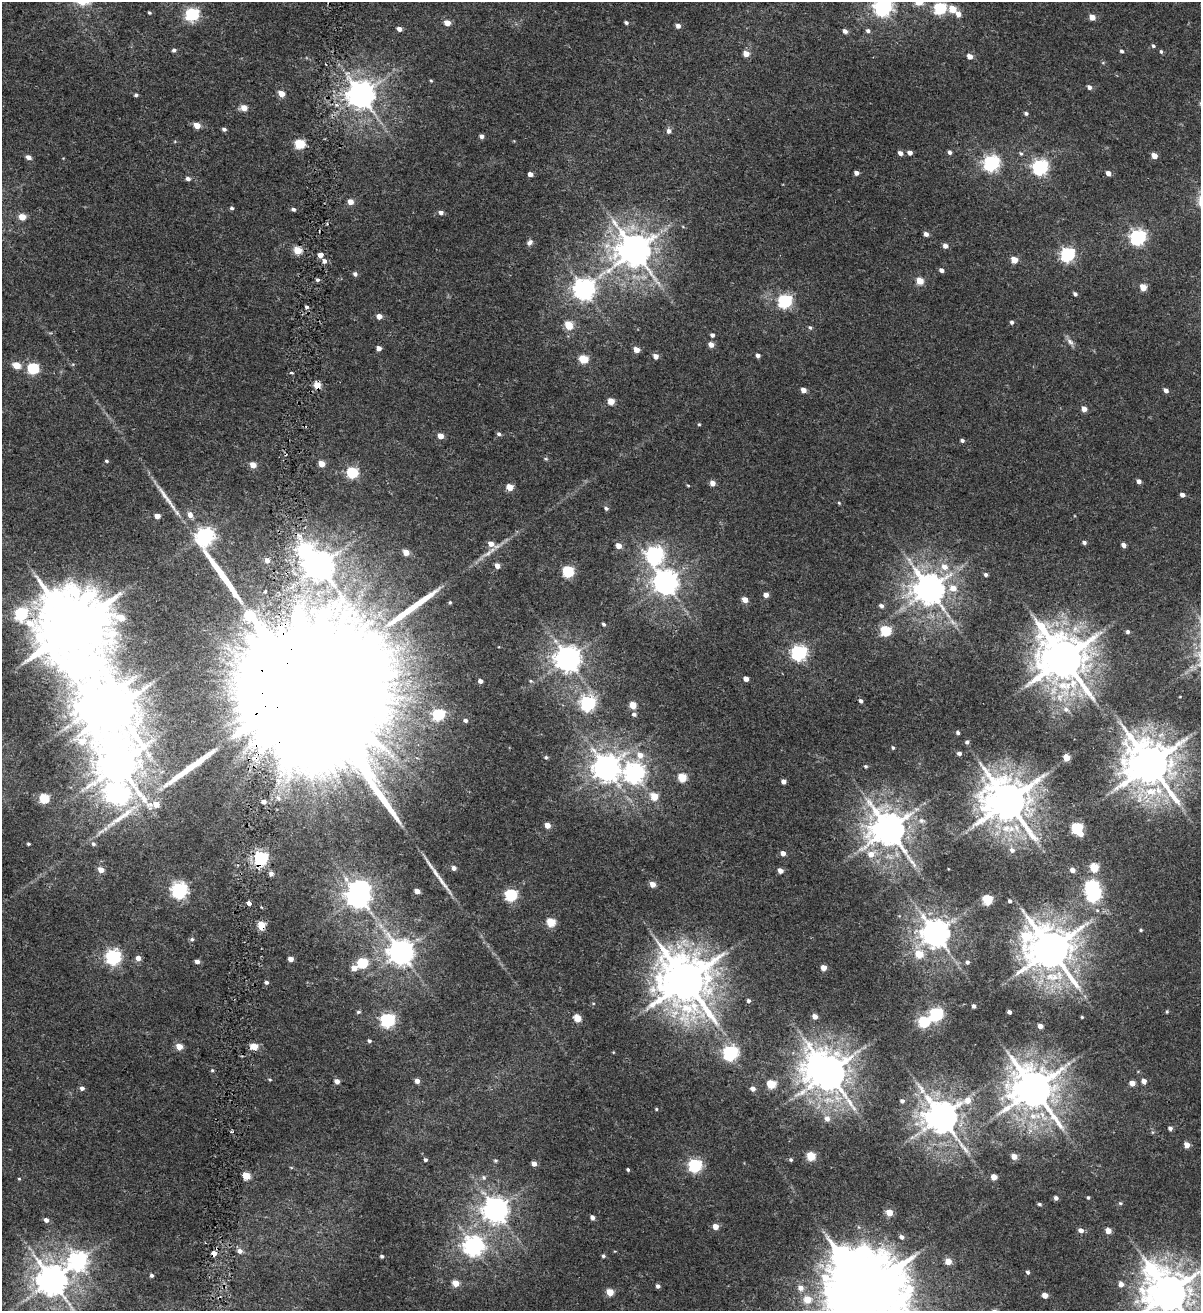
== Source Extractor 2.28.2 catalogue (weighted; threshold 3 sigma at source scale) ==
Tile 7 of 4 x 4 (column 3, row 2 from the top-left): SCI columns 2690-3888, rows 2633-3941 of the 5438 x 5254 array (HDU 1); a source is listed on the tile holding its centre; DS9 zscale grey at full resolution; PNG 1203 x 1313 px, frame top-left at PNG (2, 2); no overlay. Shown black and unused: <1% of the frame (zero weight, under 2 of 4 exposures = <1% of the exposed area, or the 3 px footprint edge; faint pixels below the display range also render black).
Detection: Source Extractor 2.28.2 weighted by HDU 2 'WHT'; one run over the whole footprint, this tile lists its part. Background 0.00679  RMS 0.0025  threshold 0.0113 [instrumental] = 3 sigma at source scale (4.5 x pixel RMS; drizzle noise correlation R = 1.50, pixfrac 1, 0.0396/0.0396 arcsec/px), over >= 5 px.
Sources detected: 310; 1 too faint to see at this stretch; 7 inside a brighter object's white glare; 1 cosmic-ray / hot-pixel residue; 6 long thin detections or spike segments (spike, bleed or trail) — not listed; the other 295 listed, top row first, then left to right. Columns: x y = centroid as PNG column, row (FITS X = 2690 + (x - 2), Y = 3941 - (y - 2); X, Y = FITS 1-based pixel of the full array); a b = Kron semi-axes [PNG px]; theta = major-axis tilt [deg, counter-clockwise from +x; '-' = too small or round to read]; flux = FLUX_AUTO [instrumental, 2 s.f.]
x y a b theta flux
883 7 7 7 - 90
940 8 6 6 - 22
952 9 5 5 - 4.9
149 13 4 3 - 0.29
192 14 6 6 - 36
958 14 6 5 - 1.4
1092 17 5 4 - 2.3
626 22 4 4 - 0.5
447 23 5 4 - 2.3
678 26 5 4 - 1
399 29 4 4 - 1.2
845 31 5 4 - 0.89
868 31 5 4 - 0.6
1153 46 5 4 - 0.39
174 50 4 4 - 0.56
1122 51 5 4 - 0.45
1161 52 5 4 - 0.35
746 54 5 5 - 2.2
970 56 5 4 - 1.7
431 81 4 4 - 0.22
1089 87 5 5 - 0.74
281 94 5 4 - 3.3
136 95 5 4 - 0.42
361 95 8 8 - 330
244 108 5 5 - 2.4
1026 113 5 4 - 0.48
197 125 5 4 - 2.8
224 129 4 4 - 0.61
669 131 6 5 - 0.86
482 136 5 4 - 0.94
300 144 5 5 - 13
950 152 5 4 - 0.6
900 153 5 4 - 1
910 153 5 4 - 0.94
1021 154 6 5 - 0.41
1154 156 5 4 - 2.2
29 157 5 4 - 1.4
991 163 6 6 - 63
1040 167 6 6 - 62
856 173 4 4 - 1
1108 173 5 4 - 1.1
530 174 4 4 - 1.3
188 179 5 4 - 0.76
351 202 5 4 - 2.1
232 208 4 4 - 0.44
293 209 5 4 - 0.47
441 213 5 5 - 0.82
22 217 5 5 - 3.3
926 234 4 4 - 0.99
1138 237 6 6 - 64
530 242 8 6 42 0.78
945 246 5 5 - 1
297 250 6 5 - 4.7
635 251 11 10 - 500
1067 254 6 6 - 45
320 255 4 4 - 5.5
1014 260 5 4 - 3.4
324 261 5 4 - 0.88
941 270 4 4 - 1
355 274 5 5 - 0.67
317 280 5 4 - 0.45
920 281 5 4 - 4.9
1143 287 5 4 - 3.6
584 289 7 7 - 150
1075 294 4 3 - 0.62
785 301 6 6 - 39
306 307 4 4 - 0.5
379 316 4 4 - 1.8
1012 322 5 4 - 0.48
569 325 5 5 - 6.9
810 327 6 5 - 0.38
712 335 4 4 - 0.67
1070 342 13 6 -47 0.96
711 344 5 4 - 2
379 348 4 4 - 1.4
636 350 5 4 - 2.1
758 355 4 4 - 0.78
656 356 5 4 - 1.5
583 359 5 5 - 9.5
73 364 5 3 - 0.21
17 365 5 4 - 4.9
33 368 6 5 - 22
292 373 3 3 - 0.77
317 385 5 4 - 3.9
803 390 4 4 - 1.6
1166 390 5 4 - 0.95
611 401 5 5 - 4.1
1084 409 5 5 - 1.6
699 424 4 4 - 0.22
499 434 5 5 - 0.49
440 436 5 4 - 2.1
962 440 4 4 - 0.52
546 459 5 4 - 0.28
106 461 4 4 - 0.33
322 464 5 4 - 3
253 465 5 4 - 2.8
352 473 6 5 - 20
1139 481 5 4 - 0.96
713 483 5 5 - 1.6
688 485 5 3 - 0.21
510 487 5 4 - 3.8
1182 495 5 4 - 0.96
839 503 5 3 - 0.21
606 508 6 5 - 0.47
190 515 6 5 - 1.5
157 516 4 4 - 1.7
205 536 7 6 - 94
1084 542 5 4 - 0.54
491 544 9 5 -23 2.1
1123 545 4 4 - 1.1
619 546 5 4 - 2.2
406 552 5 4 - 2.6
489 552 37 5 35 2.5
655 554 9 7 89 67
267 560 5 5 - 1.4
320 566 9 9 - 350
497 566 4 4 - 1.8
944 567 8 7 - 1.8
568 571 6 5 - 21
986 574 4 4 - 0.47
665 582 8 8 - 210
953 588 7 7 - 2.1
929 589 10 9 - 420
766 595 4 4 - 1.4
745 600 5 4 - 2.3
450 602 5 4 - 0.25
881 606 5 4 - 0.8
313 611 12 11 - 2.7
21 614 11 7 -44 31
604 624 4 4 - 0.4
73 628 25 21 -62 2500
885 631 6 5 - 16
1128 631 4 4 - 0.49
799 652 6 6 - 60
1064 658 17 13 -54 980
568 659 8 8 - 240
746 679 4 4 - 1.5
480 681 4 4 - 1
531 681 5 4 - 0.25
300 687 74 31 -11 34000
1180 697 3 2 - 0.13
861 701 4 4 - 0.68
588 703 6 6 - 53
633 705 5 4 - 4.2
116 709 13 10 84 740
1066 709 10 7 -35 1.1
438 714 6 6 - 25
634 714 6 5 - 0.64
465 720 5 4 - 0.58
958 732 4 3 - 0.46
967 742 5 4 - 0.42
893 748 4 4 - 0.32
959 753 4 3 - 0.57
640 755 7 6 - 2.1
546 757 5 4 - 0.33
1067 758 5 4 - 3.6
119 764 18 14 -60 620
1150 764 14 12 -35 900
865 766 5 4 - 0.32
606 768 9 9 - 270
634 773 8 8 - 120
682 777 5 5 - 7.5
784 781 4 4 - 1.1
117 793 29 10 -18 110
654 796 5 5 - 4.5
44 798 5 5 - 12
278 798 8 5 -29 0.75
1008 801 14 12 -30 850
263 802 5 4 - 0.99
118 819 49 7 35 5.6
921 821 10 8 -13 1.2
547 825 4 4 - 2.3
1077 828 6 5 - 23
889 829 11 10 - 530
1081 834 5 5 - 1.4
28 844 3 3 - 0.29
93 844 5 5 - 0.5
1012 850 7 7 - 0.89
783 853 4 4 - 1.3
871 854 8 7 - 2.1
261 858 6 6 - 49
1094 867 5 5 - 7.8
454 868 5 4 - 0.98
101 870 5 4 - 2.3
780 870 5 4 - 1.4
1072 870 5 4 - 1.3
271 873 5 4 - 0.82
652 884 5 4 - 2.1
179 890 6 6 - 73
417 891 4 4 - 1.9
1094 894 6 6 - 52
511 895 6 6 - 26
358 896 8 7 - 220
987 900 5 5 - 14
1010 901 4 3 - 0.47
249 903 4 4 - 1.4
551 922 5 5 - 8.9
261 925 5 4 - 6.6
1141 930 4 3 - 0.28
935 933 9 8 - 330
192 939 6 5 - 0.43
1051 949 15 12 -30 840
401 952 8 8 - 250
919 954 6 5 - 5.5
113 957 6 6 - 60
138 958 5 5 - 1.5
291 959 4 4 - 1.6
197 961 4 4 - 1.1
967 962 5 5 - 0.56
362 963 6 5 - 14
354 968 5 5 - 1.8
824 968 4 4 - 2.2
686 981 16 15 - 1100
266 982 5 4 - 0.48
748 1001 5 5 - 0.46
974 1006 4 4 - 0.64
358 1012 5 4 - 0.38
1009 1012 4 3 - 0.7
1167 1012 5 4 - 0.27
936 1014 6 6 - 40
815 1016 5 4 - 1.4
1082 1017 3 3 - 0.2
577 1018 5 5 - 4.9
388 1020 6 6 - 48
924 1022 6 6 - 21
1040 1026 4 4 - 1.4
369 1041 4 4 - 0.4
254 1046 5 4 - 4.1
179 1047 5 4 - 3.2
613 1052 4 3 - 0.17
730 1053 6 6 - 56
212 1070 5 4 - 0.3
829 1073 10 9 - 600
270 1079 6 3 -9 0.23
337 1081 5 4 - 1.3
417 1081 5 4 - 1.1
1144 1081 5 4 - 1.4
1132 1083 4 4 - 1.9
771 1084 5 5 - 7.9
82 1088 5 5 - 0.69
753 1089 6 5 - 0.98
1034 1089 13 12 - 790
902 1101 5 5 - 0.64
656 1109 4 4 - 0.24
941 1117 11 10 - 500
827 1118 7 7 - 1.2
1170 1128 4 4 - 0.68
231 1131 4 3 - 0.36
1187 1145 5 4 - 2
811 1156 5 5 - 8.6
1014 1156 5 4 - 2.2
425 1160 4 4 - 0.42
495 1160 5 4 - 0.3
791 1160 5 4 - 0.35
534 1164 4 4 - 1.3
695 1165 6 6 - 38
291 1167 5 3 - 0.2
628 1170 3 3 - 0.29
246 1176 5 5 - 5.2
484 1177 6 6 - 0.5
994 1177 4 4 - 2.7
19 1179 4 4 - 0.22
1088 1197 4 3 - 0.3
1056 1198 4 4 - 0.76
1120 1203 6 4 -13 0.32
1039 1204 5 4 - 0.38
496 1210 8 8 - 240
889 1212 5 5 - 3.2
592 1217 5 4 - 0.88
46 1220 5 4 - 0.95
715 1227 4 4 - 2.5
1081 1230 6 5 - 1.1
1108 1231 5 4 - 2.4
902 1237 6 5 - 0.73
473 1246 7 7 - 120
217 1248 4 3 - 0.26
240 1251 6 5 - 1
214 1253 4 4 - 8.7
382 1256 3 3 - 0.41
603 1256 4 4 - 0.39
78 1261 8 8 - 90
948 1261 5 5 - 2.6
1151 1269 17 14 -51 18
1028 1272 4 4 - 0.45
151 1275 4 4 - 0.41
52 1280 9 9 - 410
456 1283 5 5 - 3.4
1121 1284 5 5 - 1.6
658 1286 4 4 - 0.63
801 1288 8 7 - 1.3
866 1290 22 18 -26 2900
610 1292 5 4 - 4.8
1169 1293 12 11 - 800
1045 1295 5 4 - 1.9
807 1299 6 6 - 4.1
Overlapping masked pixels (flux is a lower limit): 6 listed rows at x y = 317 385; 300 687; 261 858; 261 925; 217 1248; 214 1253
Isophote crosses this tile's border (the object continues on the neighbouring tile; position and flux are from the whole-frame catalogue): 3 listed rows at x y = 883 7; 866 1290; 1169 1293